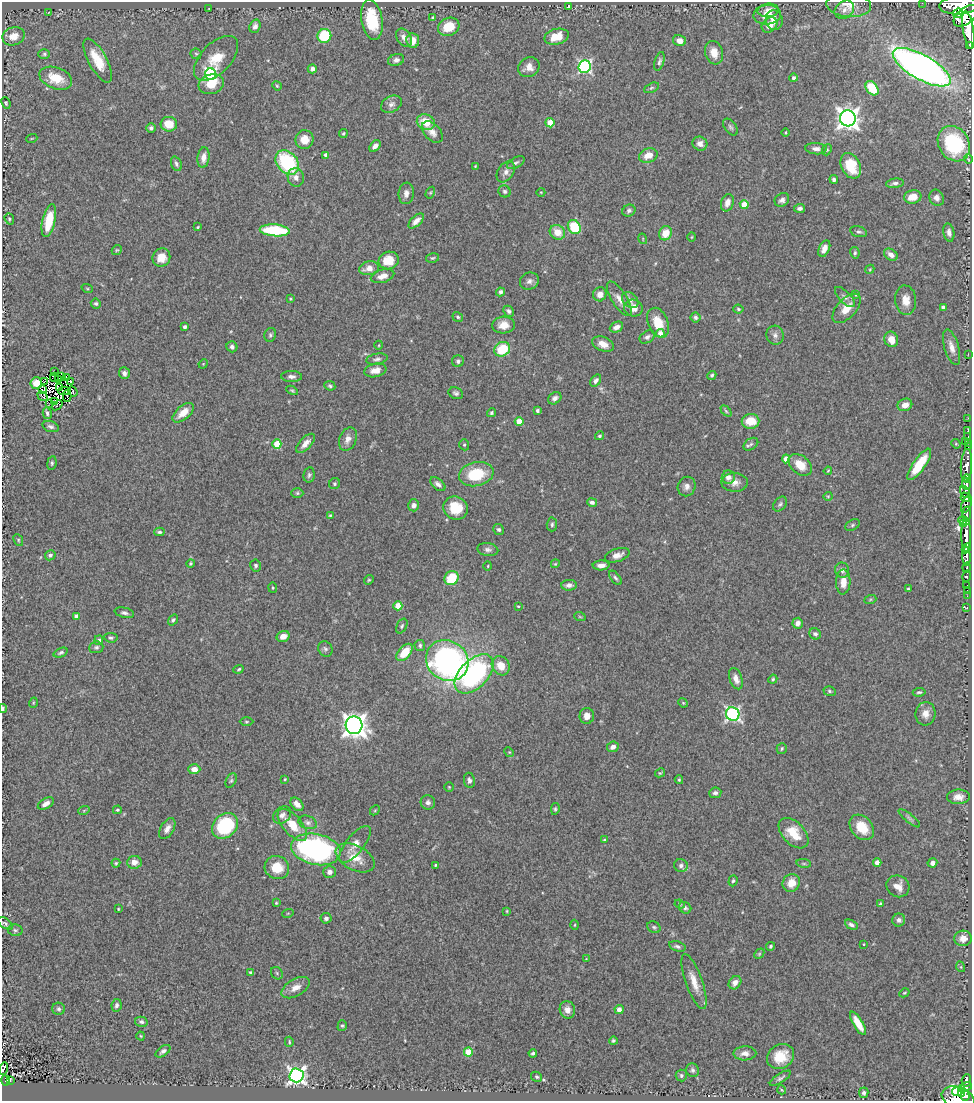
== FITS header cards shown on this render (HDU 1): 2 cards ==
NAXIS1  =                  970
NAXIS2  =                 1099

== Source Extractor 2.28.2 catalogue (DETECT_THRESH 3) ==
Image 970 x 1099 px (HDU 1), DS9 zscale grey, 1 PNG px = 1 image px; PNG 974 x 1103 px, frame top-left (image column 1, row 1099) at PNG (2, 2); each listed source drawn as its Kron ellipse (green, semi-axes under 4 px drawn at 4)
Background 0.869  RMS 0.043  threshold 0.129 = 3 sigma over >= 5 px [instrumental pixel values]
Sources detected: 392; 8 with non-positive FLUX_AUTO (blend fragments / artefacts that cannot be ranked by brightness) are neither listed nor drawn; the other 384 listed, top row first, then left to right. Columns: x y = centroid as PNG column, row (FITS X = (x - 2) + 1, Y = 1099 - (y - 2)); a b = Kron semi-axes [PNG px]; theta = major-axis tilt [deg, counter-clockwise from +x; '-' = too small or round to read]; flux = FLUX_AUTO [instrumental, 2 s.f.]
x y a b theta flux
922 3 2 2 - 3.6
849 5 22 12 -5 38
959 5 20 9 2 3500
568 6 3 2 - 2.8
209 9 3 2 - 2
768 10 10 7 5 24
844 10 10 8 37 16
49 12 3 2 - 2.3
958 13 5 4 - 490
767 15 13 9 5 49
966 16 14 8 38 2500
433 18 4 3 - 3.8
372 20 20 10 -80 120
774 20 10 8 -76 21
769 25 9 6 42 32
255 26 7 5 71 12
449 27 11 8 25 59
968 30 19 5 -80 3100
14 36 11 9 20 29
324 36 7 7 - 120
557 37 12 7 14 58
404 38 10 7 -54 16
413 41 7 6 - 28
679 41 7 5 -16 22
970 45 3 3 - 97
714 53 12 8 -73 33
44 54 6 5 - 4.9
196 54 6 5 - 4
216 58 28 15 46 70
98 60 24 9 -61 68
396 60 8 6 18 10
659 61 10 4 75 7.6
529 67 11 9 31 25
585 67 6 6 - 530
922 67 32 12 -29 1900
312 69 4 4 - 10
210 74 6 5 - 440
56 78 17 10 -20 64
794 78 4 4 - 6.1
211 84 13 9 18 56
277 86 5 4 - 3.6
651 88 8 4 27 4.7
872 88 8 5 -54 93
6 103 6 4 -67 3.5
391 104 11 8 27 14
848 118 8 7 - 2200
426 122 9 7 -20 57
550 123 4 4 - 58
169 124 8 7 - 59
730 127 9 5 -52 7.2
151 128 5 5 - 7.6
432 132 12 8 -46 19
786 132 4 2 - 2.4
343 133 4 4 - 3.6
32 138 5 3 - 2.7
304 140 9 9 - 38
700 144 7 7 - 16
954 144 18 15 -58 220
375 146 7 4 50 15
816 149 11 5 -4 13
827 150 6 4 67 3.8
326 155 4 4 - 16
648 155 9 7 20 34
204 157 10 6 83 25
968 159 5 3 - 2.7
287 162 14 10 -50 230
516 163 10 5 29 7.2
176 164 7 5 -69 7.1
475 166 4 3 - 2.7
851 166 13 9 -63 86
506 172 11 7 55 18
296 177 9 8 - 17
834 179 4 3 - 7.7
895 183 9 4 8 8.4
505 191 6 6 - 6.8
541 192 4 3 - 2.1
406 193 11 7 84 14
430 193 6 4 58 3.6
913 197 8 6 12 33
937 198 8 7 - 14
782 200 8 6 39 11
727 203 9 6 72 19
744 205 4 4 - 47
800 208 5 4 - 8
629 211 7 6 - 7.1
9 219 6 4 -70 4.3
49 221 17 6 78 80
416 221 9 5 43 16
198 227 3 2 - 2.9
574 227 7 6 - 110
275 230 15 6 -4 180
557 232 8 7 - 38
859 232 9 5 -16 6.8
949 232 9 5 -79 12
665 233 7 6 - 42
692 237 5 3 - 2.3
643 239 5 3 - 2.4
824 249 9 5 66 20
117 250 5 4 - 3.7
855 253 6 4 -81 4.7
891 255 7 5 -36 17
161 257 9 8 - 40
432 258 6 4 15 4.5
389 260 10 8 14 60
369 268 10 7 12 26
870 269 5 3 - 2.8
383 276 12 6 16 25
529 281 10 8 26 13
87 288 6 3 -19 3.2
500 292 4 3 - 7.7
600 294 7 6 - 22
856 295 4 3 - 3.1
845 297 13 5 -45 11
290 299 4 3 - 3.3
619 299 20 7 -58 23
630 300 9 6 -42 12
906 300 15 10 -84 32
96 303 5 5 - 5.7
943 307 4 3 - 6.3
633 308 9 8 - 34
847 308 18 9 47 42
738 309 5 4 - 4.1
509 311 6 5 - 7
458 317 5 4 - 4.6
695 317 5 5 - 7.3
658 323 15 10 -67 57
504 325 11 8 4 29
185 327 4 3 - 9.4
616 327 7 5 25 15
660 333 4 4 - 20
270 335 7 5 68 5.9
775 335 9 8 - 13
647 337 8 5 34 8.7
891 339 8 6 -66 34
603 344 11 7 -22 26
379 345 4 3 - 2.4
232 347 6 5 - 8.9
952 347 18 7 -73 25
502 349 8 7 - 100
968 354 3 2 - 4.6
377 359 11 5 11 8.4
458 361 6 6 - 7.3
203 364 5 4 - 2.7
375 370 11 6 12 22
55 372 2 2 - 2.1
124 373 6 5 - 10
712 375 5 4 - 5.1
61 376 2 2 - 3.4
291 376 10 5 -1 13
54 377 4 3 - 2.6
67 378 2 2 - 0.67
59 379 2 2 - 3.6
44 381 3 2 - 1.6
71 381 3 2 - 2.6
596 381 6 4 53 10
36 383 6 5 - 23
330 386 5 4 - 4.8
59 388 3 2 - 3.5
42 390 3 2 - 1.6
292 390 6 4 -29 4.2
64 391 6 3 1 0.0092
73 391 5 3 - 6.5
456 393 8 5 -21 6.8
42 396 6 3 -33 0.58
67 396 5 2 - 3.2
555 398 7 5 38 11
54 401 2 2 - 3.9
50 403 2 2 - 2.7
57 405 6 3 38 20
905 405 7 6 - 22
537 410 3 3 - 7
726 411 6 4 -45 4.3
47 413 6 4 -76 7.7
183 413 13 6 41 37
491 413 4 4 - 4.5
968 418 2 2 - 16
519 421 4 4 - 48
751 421 9 7 3 58
51 426 8 5 -17 8.2
968 430 3 2 - 12
599 436 5 4 - 3.9
967 437 4 3 - 58
348 439 12 8 66 19
965 442 2 2 - 13
306 443 12 6 45 21
968 443 3 2 - 9.5
277 444 4 4 - 85
751 444 8 5 35 7.5
956 444 5 4 - 3.3
464 445 6 4 -70 4.8
968 447 2 2 - 8.4
786 459 4 4 - 32
52 463 7 4 82 5.4
919 464 19 6 55 91
800 465 13 9 -41 46
966 465 16 5 86 1700
828 471 4 3 - 2.6
476 474 17 12 11 120
309 475 7 5 79 6.7
728 477 7 6 - 15
967 479 4 3 - 710
735 482 13 9 -2 22
334 484 6 5 - 5.5
438 484 9 5 -40 11
966 484 6 4 87 820
687 487 10 8 69 15
965 492 6 4 -63 330
297 493 6 5 - 4.7
828 496 4 4 - 2.9
965 497 5 4 - 280
592 502 5 4 - 9.7
780 504 8 6 52 7.2
967 504 9 4 70 640
414 505 6 5 - 12
456 508 12 11 - 81
967 514 7 3 84 410
330 515 4 3 - 3.1
964 520 6 3 -11 580
552 524 7 5 87 6.2
963 524 4 3 - 620
852 525 8 5 28 5.6
499 529 5 5 - 7.2
159 532 5 3 - 5.2
966 535 17 5 90 2800
18 540 6 4 -64 4.1
966 548 5 3 - 740
488 550 11 6 -8 10
50 555 5 5 - 8.4
617 555 13 6 17 17
966 556 9 4 -86 1500
190 563 4 4 - 3.8
555 564 4 3 - 2.8
256 565 6 5 - 6.1
601 565 8 5 2 16
488 566 4 3 - 2.4
967 568 5 3 - 220
842 570 8 7 - 11
966 576 6 3 75 270
452 578 7 6 - 99
615 578 8 4 -52 6.6
369 580 5 4 - 3.6
843 582 12 7 87 33
569 585 8 5 2 13
967 586 3 3 - 59
273 588 5 4 - 3.4
908 589 3 3 - 3.8
967 590 2 2 - 13
967 596 2 2 - 14
870 600 6 4 20 3.7
398 606 4 4 - 83
518 606 3 3 - 3
967 608 3 3 - 20
124 613 10 5 -13 8.2
77 616 4 4 - 17
580 617 6 3 -19 3.2
173 620 6 4 54 5.6
798 623 5 5 - 16
402 626 8 5 62 5.5
815 634 6 5 - 8.5
283 636 6 5 - 24
111 638 7 4 -7 5.4
99 640 5 4 - 7.9
420 645 5 5 - 6.2
96 647 7 5 5 6.9
325 649 8 7 - 8.1
405 652 10 6 49 61
61 653 7 4 22 6
447 660 22 19 -33 830
501 666 10 8 -55 43
239 669 5 4 - 4.5
474 674 24 14 45 490
736 679 11 6 -70 21
773 679 4 4 - 4
829 691 6 4 -17 5.1
919 692 6 4 6 4.9
33 703 5 3 - 2.7
683 703 5 4 - 3.3
3 708 4 2 - 5.2
733 714 7 6 - 620
925 714 12 10 85 24
587 716 8 7 - 19
246 722 7 3 0 3.6
354 725 9 8 - 2700
613 747 6 5 - 14
782 749 5 5 - 4.7
509 752 5 4 - 2.9
194 769 6 5 - 22
660 773 5 3 - 3.6
285 779 4 3 - 2.5
469 780 8 5 -81 9
679 780 4 3 - 3.5
231 781 7 5 62 5.9
449 787 4 4 - 2.7
715 793 6 5 - 8.7
958 797 11 7 1 21
428 802 7 7 - 11
46 804 9 5 30 14
297 804 8 5 -46 20
555 809 6 4 81 4.4
84 810 6 3 20 2.9
117 810 4 3 - 3.7
375 810 5 4 - 3.1
282 815 10 7 41 15
909 818 13 4 -39 7.4
308 822 9 6 -18 9.6
292 825 19 9 -49 63
225 826 14 11 44 210
862 827 14 10 -48 62
167 829 11 6 59 19
793 833 18 11 -46 66
605 840 4 3 - 3.5
355 844 22 9 51 30
316 849 25 15 -11 630
355 858 21 12 -28 56
134 862 7 6 - 22
116 863 4 4 - 3.9
804 863 7 3 -8 4.3
877 863 4 4 - 21
932 863 5 4 - 16
435 865 3 3 - 3.1
681 866 7 6 - 11
277 867 12 11 - 60
329 872 6 6 - 13
733 881 5 4 - 4.9
791 883 9 8 - 37
898 886 12 10 -33 28
276 903 3 3 - 2.6
680 904 5 4 - 3.1
880 904 4 3 - 5.3
685 908 6 5 - 7.1
118 909 3 2 - 3
507 911 4 3 - 2.8
288 913 6 3 19 2.6
326 918 5 5 - 8.5
899 920 6 6 - 10
5 923 8 5 -33 7.1
575 925 5 3 - 2.7
851 925 7 4 -30 8.2
654 927 7 5 -30 5.7
15 930 7 5 -13 6.1
963 938 8 8 - 25
864 944 4 2 - 1.9
677 946 8 5 -15 8.2
770 946 4 4 - 5.6
759 954 6 4 46 4
586 959 3 3 - 1.8
961 967 5 3 - 2.6
250 972 4 3 - 3.9
277 973 7 5 -49 4.5
694 982 29 8 -70 44
735 983 7 5 53 18
295 988 15 8 30 29
904 993 5 3 - 3.2
116 1005 6 5 - 8.2
59 1009 6 6 - 6.2
567 1010 9 7 -70 19
619 1010 5 4 - 14
141 1022 6 5 - 7.2
858 1023 13 5 -59 46
342 1026 5 4 - 4.9
141 1036 4 4 - 3
613 1041 4 4 - 4.8
289 1042 5 3 - 3.8
163 1051 8 4 36 8.5
468 1052 4 4 - 86
533 1053 4 3 - 5.2
745 1053 11 7 1 17
781 1056 14 12 33 69
3 1069 6 3 72 28
692 1070 7 6 - 6.7
296 1075 7 7 - 1100
681 1075 6 5 - 5.6
537 1077 6 4 -31 4.4
780 1078 12 4 33 7.5
5 1080 5 4 - 54
10 1080 4 3 - 7.7
966 1081 6 5 - 210
965 1087 7 4 21 340
782 1090 4 3 - 2.5
957 1092 5 4 - 220
864 1093 5 4 - 7.1
961 1094 4 3 - 160
965 1096 5 4 - 480
958 1098 17 11 -20 660
At the frame edge (FLAGS 8, measured only in part): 7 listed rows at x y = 922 3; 959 5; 970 45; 3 708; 5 923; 3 1069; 958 1098
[8 non-positive-flux detections neither listed nor drawn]